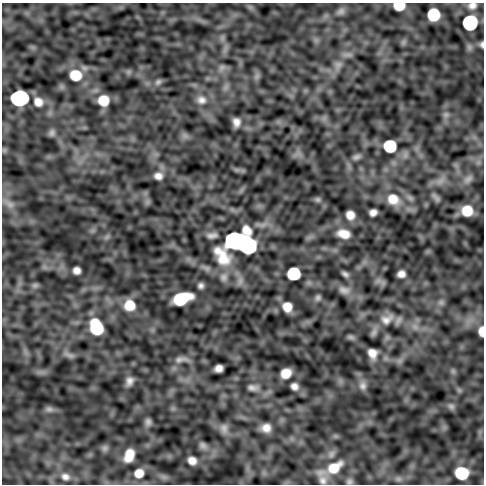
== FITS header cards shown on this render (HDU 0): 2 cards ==
NAXIS1  =                  482
NAXIS2  =                  482

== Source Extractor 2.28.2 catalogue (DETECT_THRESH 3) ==
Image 482 x 482 px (HDU 0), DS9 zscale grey, 1 PNG px = 1 image px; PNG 486 x 486 px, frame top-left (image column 1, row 482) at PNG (2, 3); no overlay
Background -3.87e-05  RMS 4.8e-04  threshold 0.00144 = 3 sigma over >= 5 px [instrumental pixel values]
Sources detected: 83; all 83 listed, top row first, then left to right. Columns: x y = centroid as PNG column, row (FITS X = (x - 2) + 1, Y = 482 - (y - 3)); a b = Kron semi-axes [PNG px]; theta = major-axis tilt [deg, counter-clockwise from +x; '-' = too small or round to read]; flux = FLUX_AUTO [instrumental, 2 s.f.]
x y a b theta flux
472 5 9 7 9 0.16
399 6 9 6 1 0.83
341 11 11 8 33 0.13
433 15 9 9 - 1.5
470 23 9 9 - 5.6
222 38 8 5 90 0.086
482 44 5 3 - 0.071
348 55 15 4 0 0.12
338 65 11 9 48 0.21
222 67 10 7 32 0.13
75 75 12 11 - 0.86
257 76 7 5 46 0.091
158 82 9 6 44 0.089
226 87 8 4 71 0.096
19 98 10 9 - 8.4
103 100 10 10 - 0.7
201 100 14 12 -6 0.31
38 102 12 11 - 0.36
446 115 7 5 0 0.069
236 122 8 6 -84 0.22
52 133 9 8 - 0.11
185 136 7 5 -45 0.11
390 146 9 9 - 1.8
4 150 7 5 -45 0.056
356 157 12 7 19 0.13
158 176 11 9 -2 0.22
468 179 12 7 36 0.13
436 197 15 5 -45 0.12
318 199 7 7 - 0.078
393 199 18 15 -32 0.69
10 204 14 9 -32 0.22
467 211 9 9 - 0.66
373 212 7 6 - 0.18
350 215 8 7 - 0.3
344 234 15 10 -15 0.43
212 235 14 7 8 0.15
236 241 20 13 36 14
246 245 11 9 -30 7.9
77 270 7 6 - 0.2
294 274 9 9 - 2.2
345 274 7 4 -29 0.096
401 274 7 6 - 0.19
224 277 11 10 - 0.2
35 285 9 7 9 0.089
201 286 5 5 - 0.1
344 290 17 10 -17 0.25
318 298 8 7 - 0.091
181 299 15 9 19 1.7
441 302 8 7 - 0.11
130 305 12 11 - 0.69
287 307 9 8 - 0.42
387 319 22 14 28 0.5
415 326 10 7 -49 0.18
96 327 14 10 -68 1.9
481 331 9 5 -90 0.32
374 332 13 6 63 0.11
351 337 11 5 -6 0.08
372 353 9 7 -68 0.32
69 355 16 6 -24 0.14
181 359 18 6 4 0.17
219 368 8 6 23 0.21
453 371 8 5 -45 0.07
286 373 9 8 - 0.5
129 381 10 8 73 0.19
294 386 7 6 - 0.17
363 386 11 10 - 0.19
253 388 12 7 -8 0.15
451 406 10 7 -28 0.11
49 409 10 6 0 0.1
148 422 9 7 87 0.12
224 428 13 10 -75 0.2
266 428 8 8 - 0.28
203 445 10 8 -51 0.12
105 448 9 8 - 0.1
129 455 12 8 68 0.58
192 461 8 7 - 0.26
334 467 21 13 33 0.82
139 473 11 10 - 0.42
462 473 10 9 - 1.7
65 477 13 10 -14 0.25
398 479 8 6 -20 0.093
323 480 14 12 -67 0.28
349 482 8 7 - 0.089
At the frame edge (FLAGS 8, measured only in part): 4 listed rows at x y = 472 5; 399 6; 482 44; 481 331